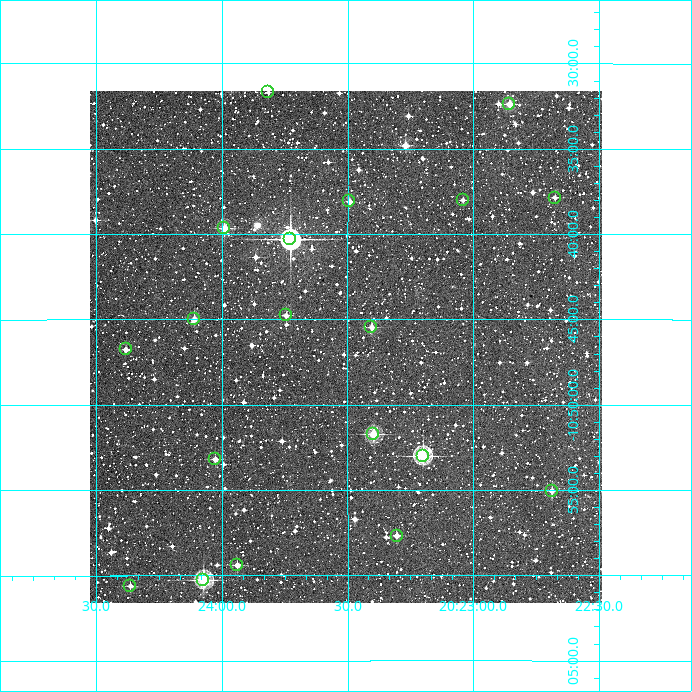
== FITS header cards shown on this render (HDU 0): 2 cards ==
NAXIS1  =                  512
NAXIS2  =                  512

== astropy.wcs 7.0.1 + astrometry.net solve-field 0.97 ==
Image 512 x 512 px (HDU 0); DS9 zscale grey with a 90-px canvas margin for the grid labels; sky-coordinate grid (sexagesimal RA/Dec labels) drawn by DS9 from the SOLVED WCS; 19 Tycho-2 reference stars matched to detected sources circled (green)
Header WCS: RA---TAN/DEC--TAN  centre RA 20:23:30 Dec -10:47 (305.88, -10.78 deg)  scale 3.52 arcsec/px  FOV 30.0' x 30.0'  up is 0 deg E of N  parity normal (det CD < 0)
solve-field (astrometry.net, Tycho-2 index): VERIFIED the header's WCS against the Tycho-2 star catalogue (verified at 2 index scales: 9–19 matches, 0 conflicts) and refined it, rather than solving blind
Solved WCS: RA---TAN-SIP/DEC--TAN-SIP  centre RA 20:23:30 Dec -10:47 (305.88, -10.78 deg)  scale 3.52 arcsec/px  FOV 30.0' x 30.0'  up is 0 deg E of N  parity normal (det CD < 0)
The solver's refit moves the header's centre by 1.3 arcsec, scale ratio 1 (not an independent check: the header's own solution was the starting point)
Tycho-2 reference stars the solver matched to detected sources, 19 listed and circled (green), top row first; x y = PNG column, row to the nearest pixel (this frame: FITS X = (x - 90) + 1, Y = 512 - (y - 91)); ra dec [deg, ICRS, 3 dp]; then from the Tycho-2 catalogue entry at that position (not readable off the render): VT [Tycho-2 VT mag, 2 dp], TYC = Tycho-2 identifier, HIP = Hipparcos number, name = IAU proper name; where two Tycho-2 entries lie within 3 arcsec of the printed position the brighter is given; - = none
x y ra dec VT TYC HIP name
268 92 305.954 -10.528 11.75 5745-2512-1 - -
509 104 305.714 -10.539 10.98 5745-2456-1 - -
555 198 305.669 -10.631 12.21 5745-2469-1 - -
463 200 305.760 -10.633 12.22 5745-1981-1 - -
349 201 305.873 -10.635 10.93 5745-962-1 - -
224 228 305.998 -10.661 10.53 5745-1872-1 100601 -
290 239 305.932 -10.672 8.02 5745-1648-1 - -
286 315 305.936 -10.746 11.44 5745-1369-1 - -
194 319 306.027 -10.750 10.91 5745-1512-1 - -
371 327 305.851 -10.758 11.30 5745-1557-1 - -
126 349 306.096 -10.779 11.91 5745-2521-1 - -
373 434 305.849 -10.862 10.15 5745-1622-1 - -
423 456 305.800 -10.883 8.92 5745-1734-1 100544 -
215 459 306.007 -10.887 11.56 5745-2033-1 - -
552 491 305.672 -10.917 10.83 5745-2230-1 - -
397 536 305.826 -10.961 11.16 5745-2565-1 - -
237 565 305.985 -10.990 11.48 5745-2211-1 - -
203 580 306.019 -11.004 9.36 5745-2536-1 - -
130 586 306.091 -11.010 11.48 5745-2335-1 - -